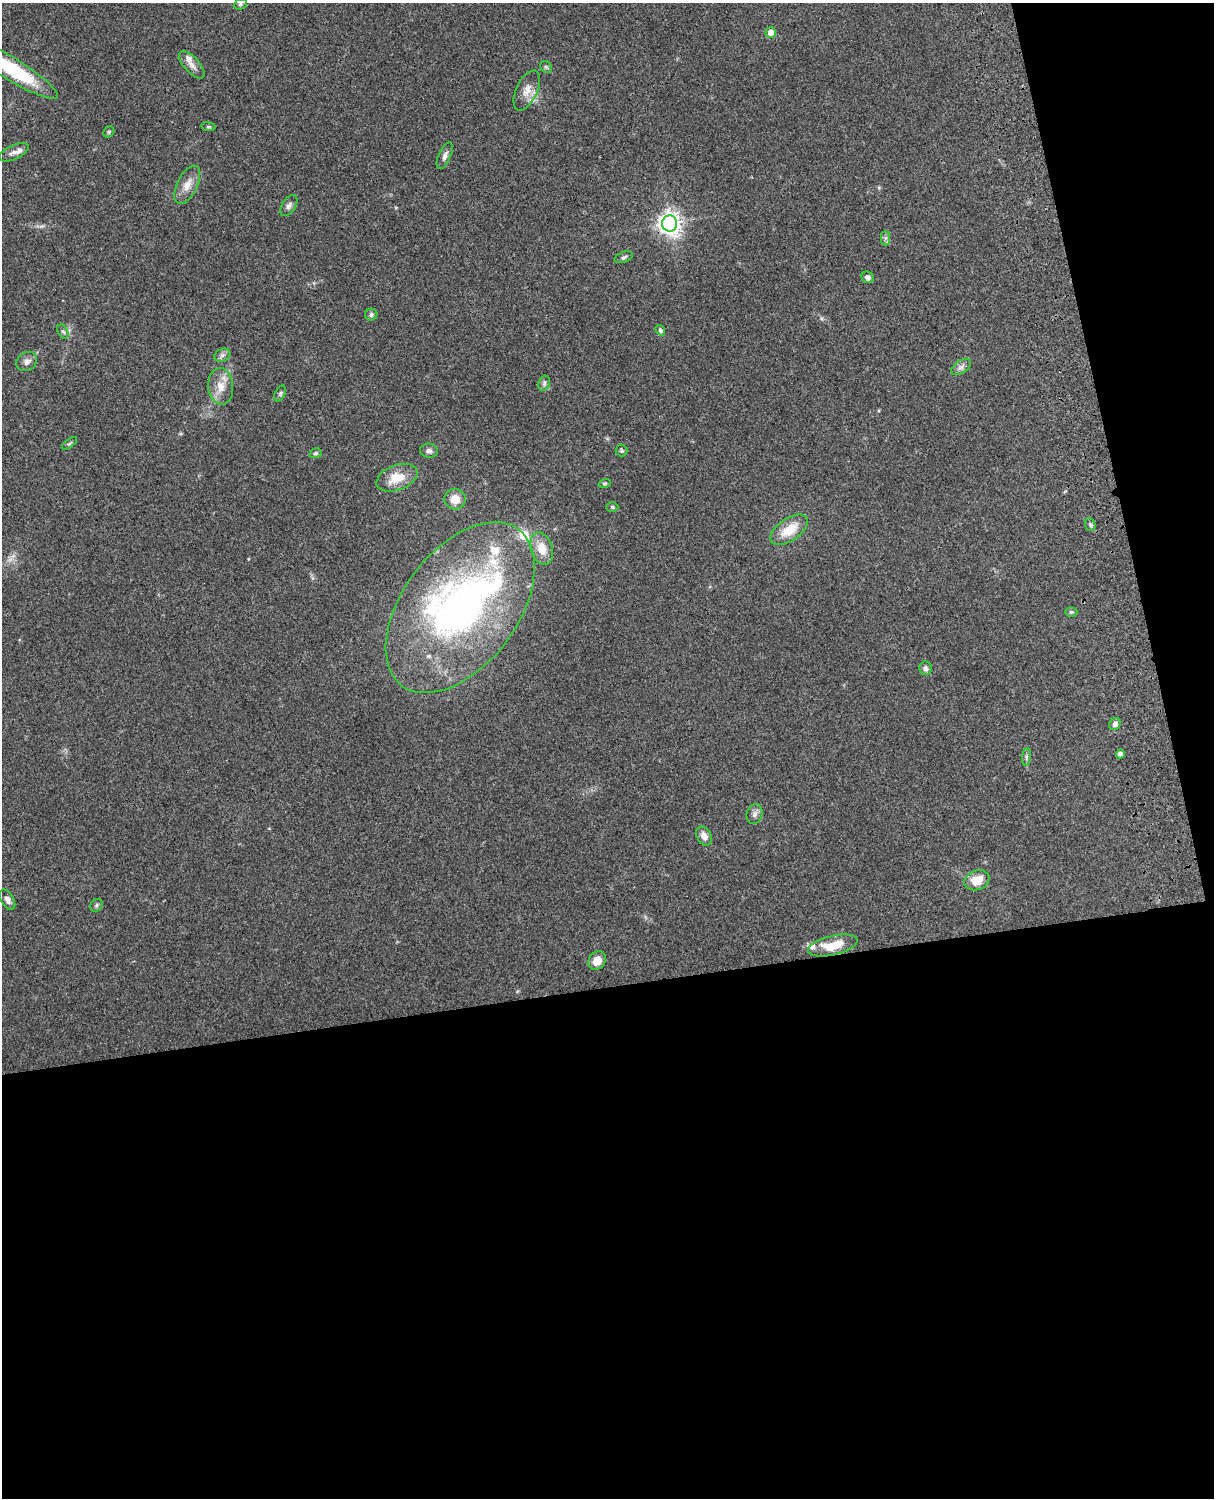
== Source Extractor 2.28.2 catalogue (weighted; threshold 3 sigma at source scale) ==
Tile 12 of 4 x 3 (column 4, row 3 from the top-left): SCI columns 3757-4968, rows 164-1659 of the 5089 x 4927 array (HDU 1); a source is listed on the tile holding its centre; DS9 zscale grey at full resolution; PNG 1216 x 1500 px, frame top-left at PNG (2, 3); each listed source drawn as its Kron ellipse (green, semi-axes under 4 px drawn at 4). Shown black and unused: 39% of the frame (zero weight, under 3 of 4 exposures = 6% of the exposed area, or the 3 px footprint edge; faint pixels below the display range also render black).
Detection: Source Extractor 2.28.2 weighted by HDU 2 'WHT'; one run over the whole footprint, this tile lists its part. Background 0.0899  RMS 0.0062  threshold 0.0277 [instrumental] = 3 sigma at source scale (4.5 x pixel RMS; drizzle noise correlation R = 1.50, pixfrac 1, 0.05/0.05 arcsec/px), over >= 5 px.
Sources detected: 57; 1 inside a brighter object's white glare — neither listed nor drawn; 7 inside a brighter listed object's ellipse — not listed separately; the other 49 listed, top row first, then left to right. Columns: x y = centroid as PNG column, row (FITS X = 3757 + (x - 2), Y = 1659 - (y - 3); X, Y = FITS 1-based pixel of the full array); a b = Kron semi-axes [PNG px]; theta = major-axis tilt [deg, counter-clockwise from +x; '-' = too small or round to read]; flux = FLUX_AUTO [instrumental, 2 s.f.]
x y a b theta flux
240 4 6 5 - 1.1
771 33 5 5 - 5.6
192 65 17 7 -47 3.9
546 67 6 5 - 1
12 69 53 11 -32 45
527 90 22 10 65 6.2
208 127 7 4 -8 0.86
109 132 6 5 - 0.86
14 152 16 7 24 3.3
445 156 14 6 66 2.4
187 185 21 10 64 6.6
289 206 11 6 57 2.3
670 223 8 7 - 440
886 238 7 4 90 1.4
624 257 10 5 21 1.6
868 277 6 5 - 2.4
371 315 6 6 - 1.5
660 330 6 4 -57 1.4
63 332 7 5 -60 1.1
222 355 8 6 22 1.9
27 362 11 9 35 3
961 367 11 6 34 2.5
544 383 8 5 71 1.4
221 386 18 12 -85 8.3
280 394 8 5 63 1.2
69 443 9 3 35 0.87
429 451 9 7 -4 2.2
622 451 6 6 - 1
316 453 6 5 - 0.97
397 478 21 12 20 13
605 483 6 4 19 0.85
455 499 11 10 - 7.4
612 507 6 5 - 0.97
1090 525 6 5 - 1.2
789 530 21 11 35 13
542 548 16 10 -73 10
460 608 97 57 53 240
1071 612 6 5 - 0.87
926 668 7 6 - 1.7
1115 724 6 5 - 2.1
1120 754 4 4 - 2.5
1026 757 9 4 82 1.3
755 814 10 8 75 2.4
704 836 10 7 -61 3.8
977 880 13 9 20 10
7 900 11 6 -60 2.5
96 905 7 5 48 1.2
833 946 25 9 13 15
597 961 10 8 54 7
Isophote crosses this tile's border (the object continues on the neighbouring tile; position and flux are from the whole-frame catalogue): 1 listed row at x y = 12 69